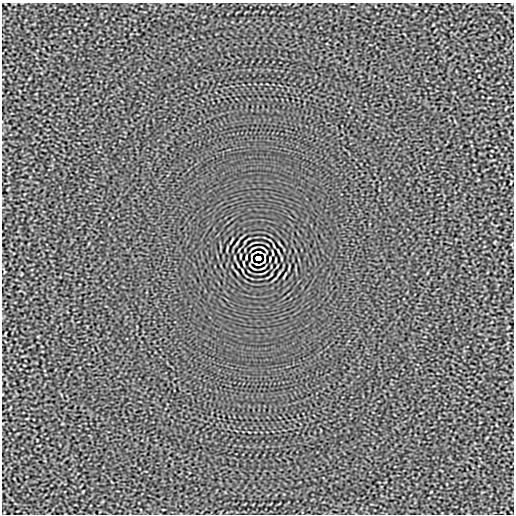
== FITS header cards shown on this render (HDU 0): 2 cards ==
NAXIS1  =                  512
NAXIS2  =                  512

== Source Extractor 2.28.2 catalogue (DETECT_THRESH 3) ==
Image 512 x 512 px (HDU 0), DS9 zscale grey, 1 PNG px = 1 image px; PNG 516 x 516 px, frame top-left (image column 1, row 512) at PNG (2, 3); no overlay
Background -2.83e-05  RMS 0.0015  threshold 0.00465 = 3 sigma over >= 5 px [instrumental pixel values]
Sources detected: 9; all 9 listed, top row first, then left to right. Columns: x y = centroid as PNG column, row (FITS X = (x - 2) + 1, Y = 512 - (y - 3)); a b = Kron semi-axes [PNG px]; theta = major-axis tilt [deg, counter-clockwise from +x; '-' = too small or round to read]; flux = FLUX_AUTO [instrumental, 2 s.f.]
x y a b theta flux
258 252 6 2 0 0.15
252 255 5 2 - 0.032
240 256 3 2 - 0.064
258 258 5 4 - 4
276 260 3 2 - 0.064
251 261 3 2 - 0.082
264 261 5 2 - 0.032
244 263 4 2 - 0.087
258 264 6 2 0 0.15